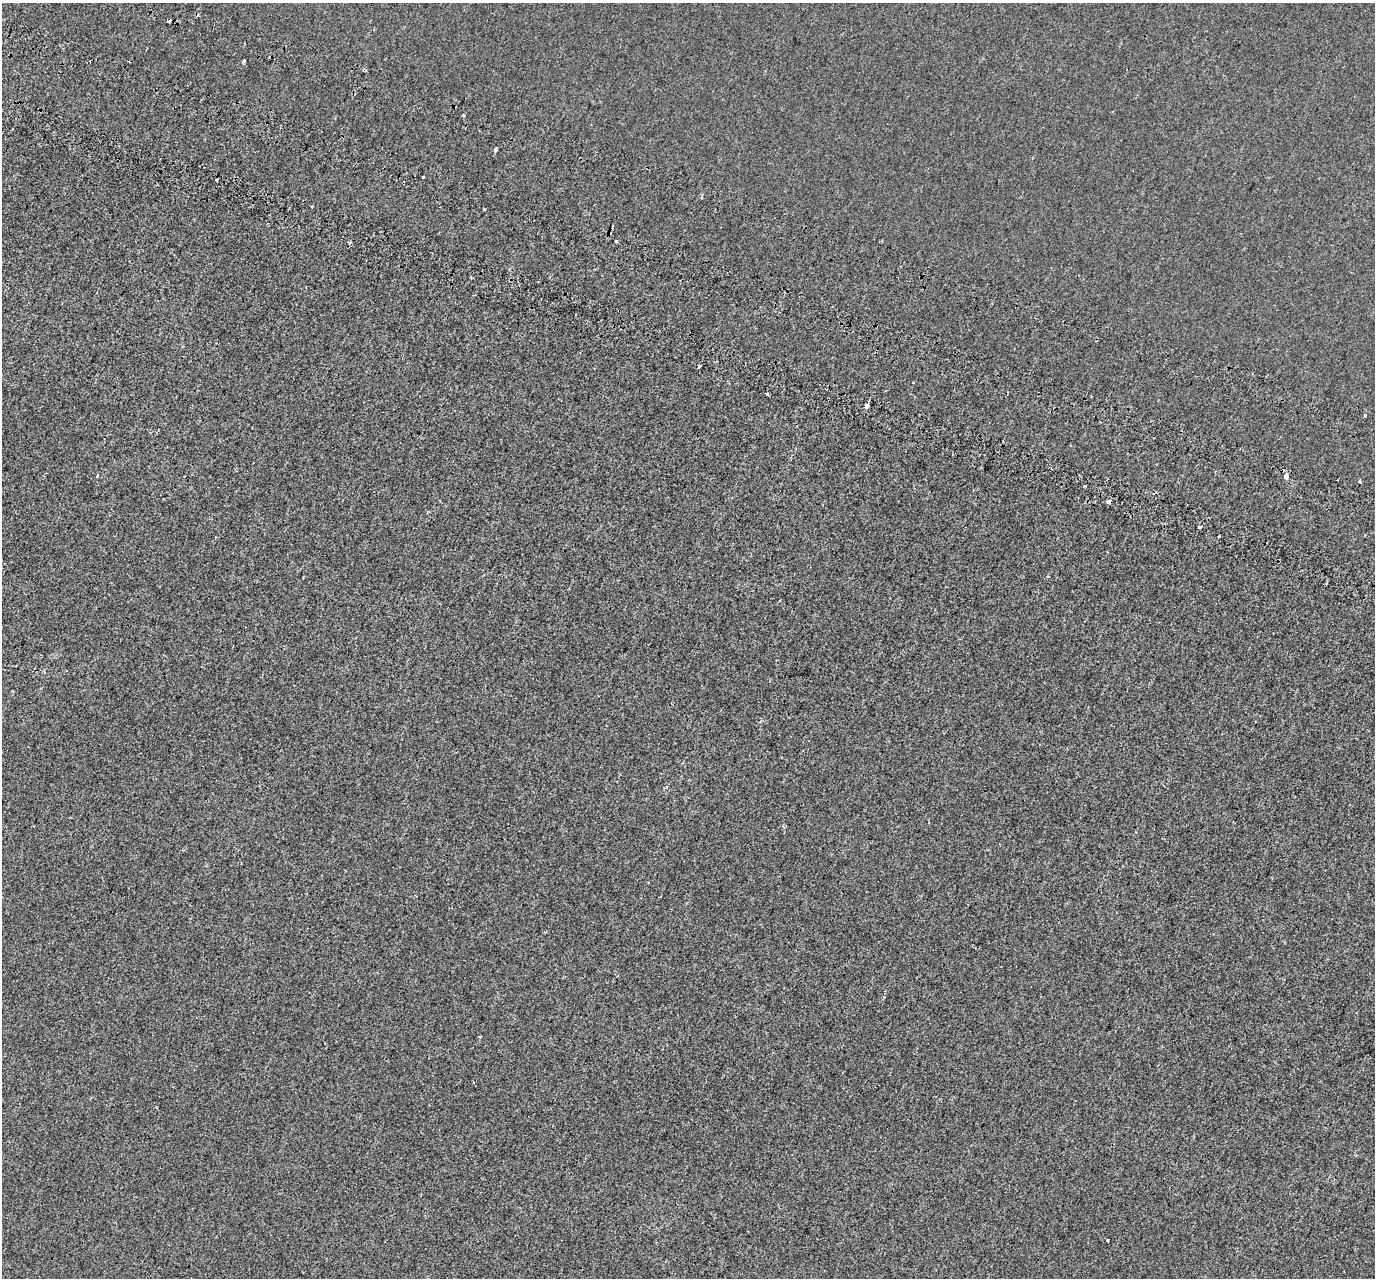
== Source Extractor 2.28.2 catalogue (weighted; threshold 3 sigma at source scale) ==
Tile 11 of 4 x 4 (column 3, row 3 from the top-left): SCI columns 2850-4222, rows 1673-2948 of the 5689 x 5835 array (HDU 1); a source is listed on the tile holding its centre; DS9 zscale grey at full resolution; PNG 1377 x 1280 px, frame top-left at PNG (2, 3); no overlay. Shown black and unused: <1% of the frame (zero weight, under 2 of 3 exposures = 7% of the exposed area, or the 3 px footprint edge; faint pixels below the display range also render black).
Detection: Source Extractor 2.28.2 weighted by HDU 2 'WHT'; one run over the whole footprint, this tile lists its part. Background -3.45e-04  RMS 0.0045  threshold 0.0203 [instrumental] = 3 sigma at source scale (4.5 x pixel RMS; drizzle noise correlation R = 1.50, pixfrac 1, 0.0396/0.0396 arcsec/px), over >= 5 px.
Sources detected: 22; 6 cosmic-ray / hot-pixel residue — not listed; the other 16 listed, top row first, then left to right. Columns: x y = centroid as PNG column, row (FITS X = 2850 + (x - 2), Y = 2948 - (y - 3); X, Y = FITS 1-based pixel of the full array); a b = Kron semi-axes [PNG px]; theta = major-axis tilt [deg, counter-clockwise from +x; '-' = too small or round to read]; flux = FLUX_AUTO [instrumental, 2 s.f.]
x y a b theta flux
244 60 3 3 - 2.2
495 150 3 3 - 1.4
423 178 3 3 - 1.4
217 180 3 3 - 1.2
702 197 4 3 - 0.38
616 241 3 3 - 2.4
767 393 4 3 - 0.57
867 406 4 4 - 7.7
1365 416 3 3 - 1.5
97 475 3 3 - 1.7
1285 477 4 3 - 8.2
1360 482 4 3 - 0.54
1084 486 3 2 - 0.63
1108 501 4 3 - 5.4
1200 527 4 3 - 2.6
1108 1240 3 3 - 4
Overlapping masked pixels (flux is a lower limit): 2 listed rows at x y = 867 406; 1108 501